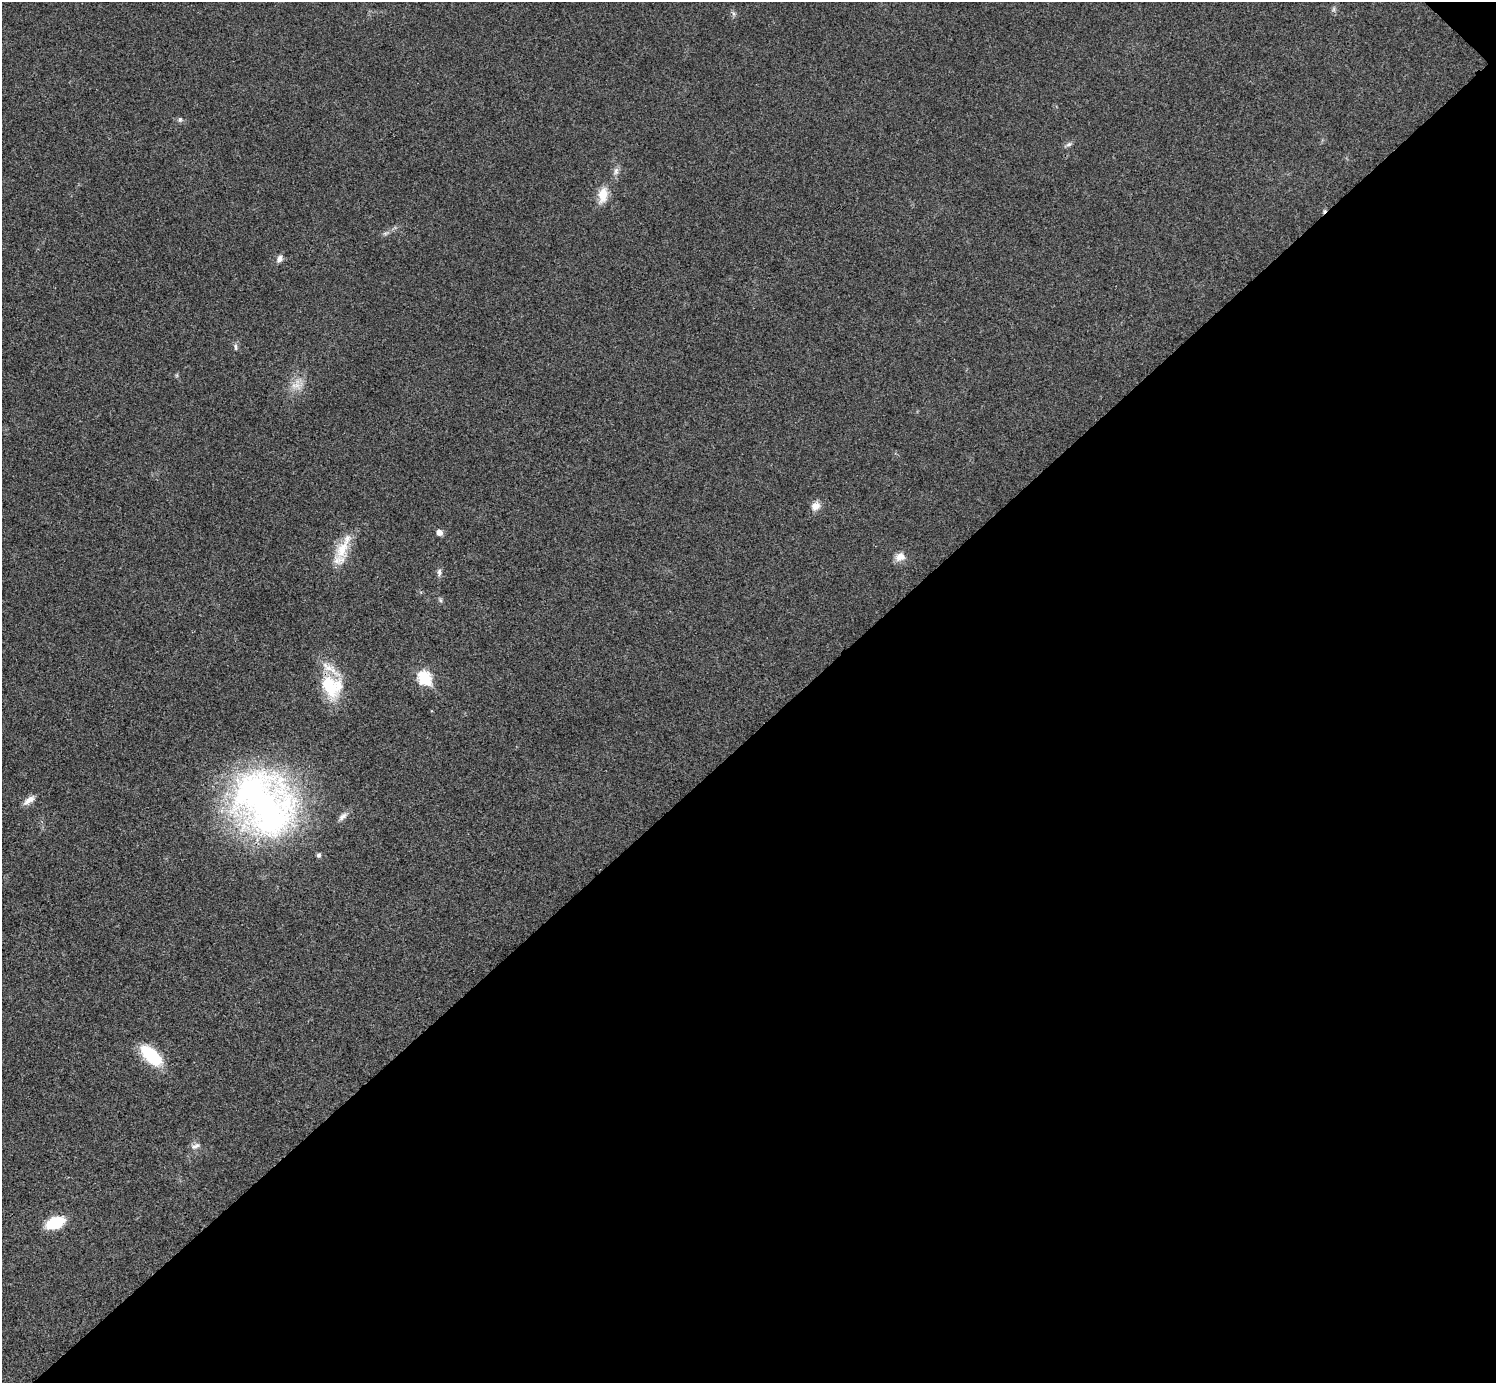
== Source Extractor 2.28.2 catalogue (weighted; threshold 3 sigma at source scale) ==
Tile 12 of 4 x 4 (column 4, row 3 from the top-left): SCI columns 4487-5980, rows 1682-3062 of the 5983 x 5983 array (HDU 1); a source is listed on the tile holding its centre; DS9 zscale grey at full resolution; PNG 1498 x 1385 px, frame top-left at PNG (2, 2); no overlay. Shown black and unused: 47% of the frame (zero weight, under 3 of 4 exposures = <1% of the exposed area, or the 3 px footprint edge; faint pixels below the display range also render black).
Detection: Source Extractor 2.28.2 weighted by HDU 2 'WHT'; one run over the whole footprint, this tile lists its part. Background 0.0219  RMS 0.0055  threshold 0.0249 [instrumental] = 3 sigma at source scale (4.5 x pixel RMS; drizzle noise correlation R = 1.50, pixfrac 1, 0.05/0.05 arcsec/px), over >= 5 px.
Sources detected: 28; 1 cosmic-ray / hot-pixel residue — not listed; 2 inside a brighter listed object's ellipse — not listed separately; the other 25 listed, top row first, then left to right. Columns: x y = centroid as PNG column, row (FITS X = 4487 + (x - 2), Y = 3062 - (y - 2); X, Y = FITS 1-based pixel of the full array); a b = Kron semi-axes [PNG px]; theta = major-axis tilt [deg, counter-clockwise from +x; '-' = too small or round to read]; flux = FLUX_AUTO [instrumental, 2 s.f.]
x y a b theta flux
1334 9 9 4 -83 1.2
734 14 8 5 -72 1.3
180 119 7 5 89 1.1
1069 144 8 6 31 1.6
616 171 13 7 78 2.8
603 195 20 11 79 9.7
385 233 7 4 18 1.1
280 259 10 7 59 2.8
235 347 10 5 -80 1.4
177 375 6 4 72 0.72
297 385 20 14 15 8.1
816 506 11 9 43 5
439 532 6 5 - 4.1
342 549 27 18 72 16
900 556 13 11 21 5.1
439 572 11 5 -87 2
440 600 6 5 - 1.1
424 678 7 7 - 63
332 687 32 27 -68 28
29 800 16 7 37 4.4
264 803 80 65 -53 240
343 816 15 7 41 3.1
151 1055 27 13 -44 27
195 1146 14 7 18 2.5
55 1223 17 9 21 25